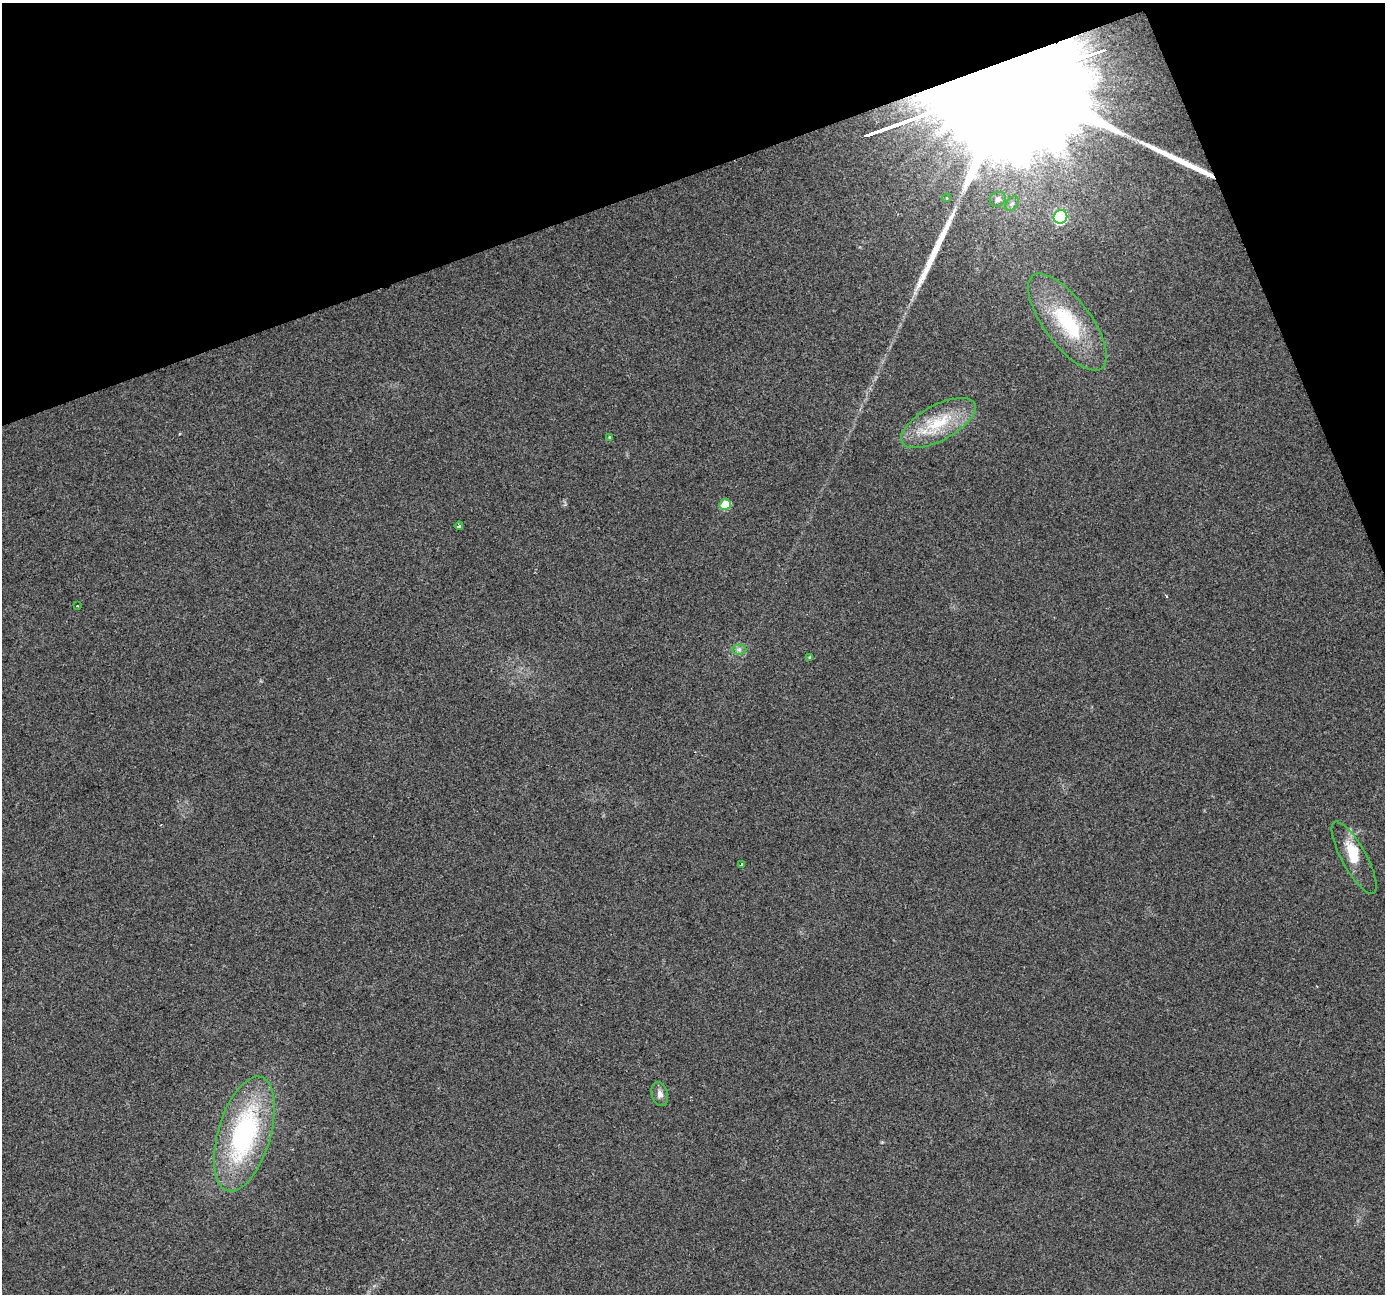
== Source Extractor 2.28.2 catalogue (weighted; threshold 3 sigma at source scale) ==
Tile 3 of 4 x 4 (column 3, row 1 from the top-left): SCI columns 2768-4150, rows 4010-5301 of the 5534 x 5378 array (HDU 1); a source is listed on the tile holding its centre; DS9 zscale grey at full resolution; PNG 1387 x 1296 px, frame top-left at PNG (2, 3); each listed source drawn as its Kron ellipse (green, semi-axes under 4 px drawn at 4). Shown black and unused: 18% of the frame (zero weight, under 2 of 3 exposures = <1% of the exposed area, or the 3 px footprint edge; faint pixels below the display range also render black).
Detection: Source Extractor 2.28.2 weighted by HDU 2 'WHT'; one run over the whole footprint, this tile lists its part. Background 0.127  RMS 0.0089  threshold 0.0402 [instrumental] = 3 sigma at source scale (4.5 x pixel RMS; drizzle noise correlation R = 1.50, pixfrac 1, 0.0396/0.0396 arcsec/px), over >= 5 px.
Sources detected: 20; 1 inside a brighter object's white glare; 3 long thin detections or spike segments (spike, bleed or trail) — neither listed nor drawn; the other 16 listed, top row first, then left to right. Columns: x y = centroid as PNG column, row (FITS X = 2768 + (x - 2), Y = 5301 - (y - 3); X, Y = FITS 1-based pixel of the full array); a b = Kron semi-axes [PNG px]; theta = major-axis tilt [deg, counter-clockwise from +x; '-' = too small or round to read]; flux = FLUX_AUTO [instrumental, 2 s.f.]
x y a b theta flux
946 198 4 4 - 1.4
998 199 8 7 - 5.3
1012 203 8 5 53 2.2
1060 217 7 6 - 150
1067 322 58 23 -53 73
938 423 41 17 29 42
609 437 4 3 - 0.95
725 505 5 5 - 34
459 526 4 3 - 2.2
77 606 3 2 - 0.67
739 650 7 5 0 2.4
810 657 4 4 - 1.3
1354 858 40 12 -61 21
741 864 3 2 - 1.1
660 1094 12 8 -75 5
244 1134 59 26 73 150
Unlisted compact peaks at least as high as the median listed source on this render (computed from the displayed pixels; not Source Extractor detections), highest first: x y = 882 1142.